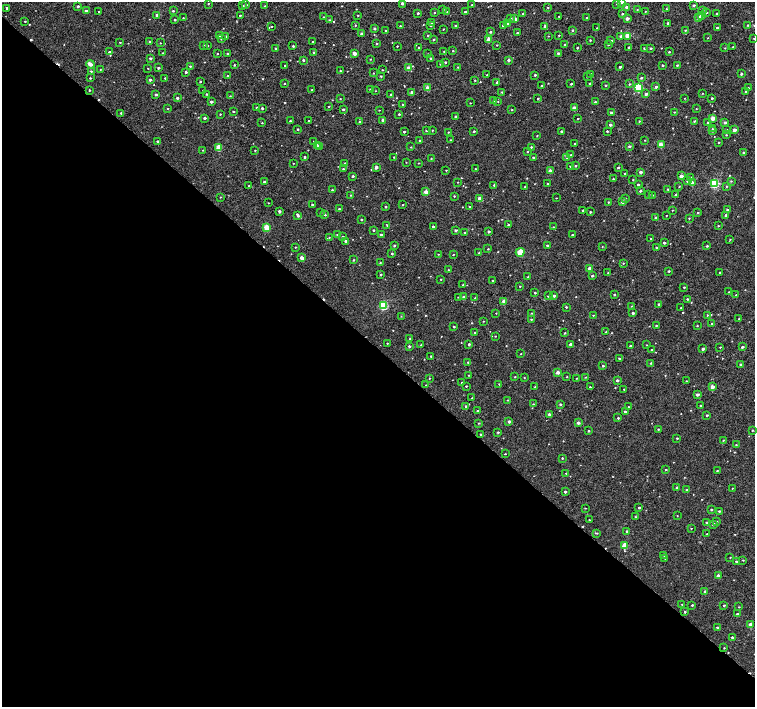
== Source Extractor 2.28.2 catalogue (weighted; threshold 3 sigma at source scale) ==
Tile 14 of 4 x 4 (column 2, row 4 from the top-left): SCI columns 1539-3043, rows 255-1663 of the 6054 x 6051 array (HDU 1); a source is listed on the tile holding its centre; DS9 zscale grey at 2 x 2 block average (1 PNG px = mean of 2 x 2 image px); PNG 757 x 709 px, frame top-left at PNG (2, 2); each listed source drawn as its Kron ellipse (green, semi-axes under 4 px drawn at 4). Shown black and unused: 51% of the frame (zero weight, under 2 of 3 exposures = <1% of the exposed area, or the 3 px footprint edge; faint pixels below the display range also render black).
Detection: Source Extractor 2.28.2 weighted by HDU 2 'WHT'; one run over the whole footprint, this tile lists its part. Background 0.00541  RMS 0.0055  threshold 0.0246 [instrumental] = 3 sigma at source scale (4.5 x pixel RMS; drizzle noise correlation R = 1.50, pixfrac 1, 0.0396/0.0396 arcsec/px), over >= 5 px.
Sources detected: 557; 7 cosmic-ray / hot-pixel residue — neither listed nor drawn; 1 coinciding with a brighter row at this scale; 1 inside a brighter listed object's ellipse — not listed separately; of the other 548, all 500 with FLUX_AUTO >= 0.521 (the completeness limit of this list) listed and drawn (48 fainter detections not listed), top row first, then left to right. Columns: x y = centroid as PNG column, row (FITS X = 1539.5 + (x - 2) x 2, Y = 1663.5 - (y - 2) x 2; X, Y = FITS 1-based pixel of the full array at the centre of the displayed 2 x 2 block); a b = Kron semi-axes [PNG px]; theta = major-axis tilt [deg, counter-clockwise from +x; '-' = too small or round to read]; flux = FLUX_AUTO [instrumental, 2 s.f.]
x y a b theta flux
621 2 3 3 - 2.4
402 3 2 2 - 3.3
617 3 3 2 - 1.1
208 4 2 2 - 0.88
242 5 2 2 - 1.1
246 5 2 2 - 2.5
472 5 2 2 - 1.6
694 5 3 3 - 1.8
78 6 2 2 - 2.3
265 6 2 2 - 0.77
627 7 2 2 - 8.8
7 8 2 2 - 3.4
548 8 3 2 - 0.79
443 9 2 2 - 1.4
666 9 2 2 - 1
637 10 3 2 - 0.79
703 10 3 2 - 0.93
86 11 3 2 - 4.2
173 11 2 2 - 1.5
645 11 2 2 - 0.66
99 12 2 2 - 1.3
447 12 2 2 - 0.74
465 12 2 2 - 1.4
706 12 2 2 - 1.9
418 13 2 2 - 2.3
434 13 2 2 - 1.3
717 13 2 2 - 0.84
523 14 2 2 - 1.2
622 14 2 2 - 1.6
157 15 2 2 - 4.9
240 15 2 2 - 1.2
358 15 2 2 - 0.83
701 15 3 2 - 3.2
559 16 2 2 - 1.1
323 17 2 2 - 0.73
586 17 2 2 - 0.71
699 17 3 2 - 3.7
183 18 2 2 - 0.88
510 18 3 3 - 0.95
514 19 2 2 - 9.7
627 19 2 2 - 6.2
175 20 2 2 - 1.3
329 20 2 2 - 1.1
25 21 2 2 - 0.84
431 23 3 2 - 0.85
668 23 2 2 - 1.5
507 24 3 2 - 1.2
355 25 2 2 - 0.92
431 25 2 2 - 2
747 25 2 2 - 1.1
400 26 2 2 - 0.97
455 26 2 2 - 1.1
503 26 2 2 - 2.3
545 26 2 2 - 3.2
271 27 2 2 - 0.91
597 28 2 2 - 0.53
717 28 2 2 - 1.6
374 29 2 2 - 2.1
443 29 2 2 - 0.73
572 30 2 2 - 1.4
685 30 2 2 - 1
386 31 2 2 - 1.7
490 32 2 2 - 1.5
517 33 2 2 - 1.3
361 34 3 3 - 2.1
220 35 2 2 - 1.4
559 35 2 2 - 0.74
226 36 2 2 - 1.2
428 36 2 2 - 1
548 36 2 2 - 0.56
621 36 2 2 - 4.6
628 36 3 2 - 26
708 38 2 2 - 0.52
754 38 2 2 - 0.57
221 39 2 2 - 1
433 39 2 2 - 1.3
489 40 2 2 - 18
590 40 2 2 - 1.2
611 41 2 2 - 2.1
120 42 2 2 - 0.78
150 42 3 2 - 2.1
313 42 2 2 - 1.1
160 43 2 2 - 0.61
376 43 2 2 - 1.4
565 44 2 2 - 0.92
203 45 2 2 - 1.8
497 45 2 2 - 0.73
608 45 2 2 - 1.4
207 46 2 2 - 1.2
293 46 2 2 - 1.4
397 46 2 2 - 0.89
629 47 2 2 - 1.5
733 47 2 2 - 1.3
276 48 2 2 - 1.5
418 48 2 2 - 0.64
577 48 2 2 - 1.4
644 48 2 2 - 1.5
651 48 3 2 - 1.1
725 48 3 2 - 0.71
444 51 2 2 - 0.97
453 51 2 2 - 0.92
109 52 2 2 - 1.5
314 52 2 2 - 2.7
669 52 2 2 - 0.95
162 53 2 2 - 0.85
228 53 2 2 - 2.4
354 53 3 2 - 7.8
558 53 2 2 - 1.7
217 54 2 2 - 0.84
428 54 2 2 - 0.8
150 58 2 2 - 2.3
431 58 2 2 - 0.93
370 59 2 2 - 0.7
303 60 2 2 - 2
508 60 2 2 - 3.1
445 62 2 2 - 1.5
90 64 4 2 - 9.2
440 64 2 2 - 0.61
234 65 2 2 - 1.1
285 65 2 2 - 0.76
662 65 2 2 - 2.4
677 65 2 2 - 1.4
190 66 2 2 - 1.2
458 67 2 2 - 0.98
620 67 2 2 - 2.7
148 68 2 2 - 0.59
158 68 2 2 - 1.8
409 68 2 2 - 11
100 69 2 2 - 0.57
382 70 2 2 - 0.68
91 71 2 2 - 1.5
340 71 2 2 - 0.81
186 72 2 2 - 2.2
373 73 2 2 - 0.79
591 74 2 2 - 1.4
741 74 2 2 - 2.2
487 75 2 2 - 0.7
535 75 2 2 - 1.9
228 76 2 2 - 0.91
381 76 2 2 - 1.3
587 77 2 2 - 0.56
90 78 2 2 - 1
165 78 2 2 - 1.6
641 78 3 3 - 1.8
150 80 2 2 - 3.2
475 80 2 2 - 0.98
200 81 2 2 - 1.4
497 82 3 2 - 1.9
590 83 2 2 - 1.5
284 84 2 2 - 0.99
571 84 2 2 - 1.4
629 84 3 2 - 1.2
605 85 2 2 - 1.3
542 86 3 2 - 1.3
656 87 3 3 - 2.2
428 88 2 2 - 8.8
638 88 3 3 - 76
748 88 2 2 - 0.89
370 89 2 2 - 1.1
89 90 2 2 - 1.3
312 90 2 2 - 1.1
203 91 2 2 - 0.57
375 91 2 2 - 0.7
746 91 2 2 - 1.8
412 92 2 2 - 5
502 92 2 2 - 0.91
702 93 2 2 - 0.58
206 94 2 2 - 1.1
646 94 2 2 - 3.7
156 95 2 2 - 2.2
391 95 2 2 - 1.6
230 96 2 2 - 0.92
177 98 2 2 - 3.2
538 98 2 2 - 1.2
685 98 2 2 - 0.55
712 98 2 2 - 1.6
340 99 2 2 - 0.73
494 101 2 2 - 1.5
211 102 2 2 - 3.4
498 102 2 2 - 0.57
595 102 2 2 - 1.9
470 103 2 2 - 0.59
403 104 2 2 - 0.84
329 106 2 2 - 1
168 108 3 2 - 0.92
257 108 2 2 - 2.2
262 108 2 2 - 1.8
574 108 2 2 - 10
343 109 2 2 - 2.3
696 109 2 2 - 0.61
379 110 2 2 - 0.58
512 110 2 2 - 0.73
233 112 2 2 - 1.6
674 112 2 2 - 0.79
121 113 2 2 - 1.6
611 113 2 2 - 1.9
220 114 2 2 - 0.81
399 114 2 2 - 1.5
455 116 2 2 - 1.6
204 118 2 2 - 2.4
712 118 2 2 - 14
578 119 2 2 - 0.92
383 120 2 2 - 2.5
290 121 2 2 - 1.3
309 121 2 2 - 1.1
639 121 2 2 - 0.87
694 121 2 2 - 1.3
359 122 2 2 - 0.78
725 122 2 2 - 3.5
262 123 2 2 - 0.81
708 123 3 2 - 2.6
610 125 2 2 - 3.1
298 129 2 2 - 1
712 129 3 2 - 0.94
432 130 2 2 - 0.7
726 130 2 2 - 0.57
734 130 2 2 - 7
426 131 2 2 - 1.2
474 131 2 2 - 1.7
561 131 2 2 - 1.8
607 131 2 2 - 1.8
713 131 2 2 - 0.97
404 132 2 2 - 1.9
448 132 2 2 - 0.73
726 135 2 2 - 0.83
537 136 2 2 - 0.6
420 140 2 2 - 1.7
450 140 2 2 - 0.66
645 140 2 2 - 0.66
157 141 2 2 - 1.4
314 141 2 2 - 0.52
719 142 2 2 - 0.82
575 144 2 2 - 1.4
317 145 2 2 - 3.3
661 145 3 2 - 18
319 146 2 2 - 1.4
629 146 3 2 - 2.4
219 147 3 3 - 27
411 147 3 2 - 0.7
531 147 2 2 - 1.2
203 150 2 2 - 0.64
255 150 2 2 - 0.68
527 152 2 2 - 0.65
743 153 2 2 - 1.7
571 155 2 2 - 0.87
304 157 2 2 - 1.6
394 157 2 2 - 0.9
533 157 2 2 - 1.2
431 158 2 2 - 0.77
567 158 2 2 - 1
406 162 2 2 - 0.52
293 163 2 2 - 0.62
345 163 2 2 - 1.7
418 163 2 2 - 0.57
570 166 2 2 - 1.4
575 166 2 2 - 1.4
376 167 2 2 - 4
618 167 2 2 - 1.5
343 169 2 2 - 1
475 169 2 2 - 0.64
446 170 2 2 - 0.71
550 171 2 2 - 8
640 172 2 2 - 4.5
625 174 2 2 - 1.6
353 176 2 2 - 2.3
681 176 2 2 - 5.8
691 177 3 2 - 0.76
613 179 2 2 - 1.2
633 180 2 2 - 0.53
687 181 3 3 - 2.3
731 181 3 3 - 1
264 182 2 2 - 1.7
458 182 2 2 - 0.56
692 183 2 2 - 11
714 183 3 3 - 110
547 184 2 2 - 0.97
638 184 2 2 - 2.4
494 185 2 2 - 1.5
249 186 2 2 - 0.99
525 186 2 2 - 0.78
679 186 3 2 - 0.81
726 186 3 2 - 0.82
668 189 2 2 - 1.1
332 190 2 2 - 0.99
640 191 3 2 - 1.8
426 192 2 2 - 14
350 195 2 2 - 0.63
649 195 2 2 - 0.99
652 195 2 2 - 0.94
676 195 2 2 - 2.1
454 196 2 2 - 0.92
220 197 2 2 - 0.69
479 198 2 2 - 7
556 198 2 2 - 0.53
625 199 2 2 - 0.89
608 202 2 2 - 1
622 202 2 2 - 6.8
268 203 2 2 - 0.53
312 205 2 2 - 1.4
403 205 2 2 - 0.73
386 207 2 2 - 1.4
469 207 2 2 - 0.93
339 209 2 2 - 1.1
583 210 2 2 - 1.4
672 210 2 2 - 0.68
727 210 3 2 - 1.2
279 211 2 2 - 2.8
590 212 2 2 - 1.2
320 213 2 2 - 0.77
697 213 3 2 - 0.97
325 215 2 2 - 1.1
666 215 2 2 - 0.66
726 215 2 2 - 2.7
298 216 3 2 - 2.1
656 218 2 2 - 2.7
689 218 2 2 - 0.65
361 219 2 2 - 1.5
387 225 4 2 - 1.2
508 225 2 2 - 1.2
718 226 2 2 - 0.8
433 227 2 2 - 2.1
553 227 2 2 - 0.77
267 228 3 3 - 27
373 230 2 2 - 1.6
456 230 3 2 - 1.7
465 232 2 2 - 0.72
489 232 2 2 - 2.3
381 234 2 2 - 1.6
337 235 2 2 - 0.75
572 235 2 2 - 0.64
343 236 2 2 - 0.96
329 237 3 2 - 1.1
650 239 2 2 - 1.1
730 239 3 2 - 0.7
346 241 2 2 - 3.1
664 243 2 2 - 2.3
547 245 2 2 - 2.2
394 246 2 2 - 1.4
707 246 2 2 - 1.3
295 247 2 2 - 0.78
602 247 3 2 - 0.59
656 247 3 2 - 1.5
488 249 2 2 - 0.84
520 252 4 3 - 31
479 253 2 2 - 1
392 254 2 2 - 2.1
438 254 2 2 - 0.57
453 254 2 2 - 0.78
302 258 2 2 - 11
353 260 2 2 - 1.2
380 263 2 2 - 0.62
623 263 2 2 - 0.74
589 268 2 2 - 6.9
448 270 2 2 - 0.94
669 271 2 2 - 1.4
608 273 2 2 - 0.62
720 273 2 2 - 1.2
381 274 2 2 - 1.3
592 276 2 2 - 1.9
528 277 2 2 - 0.88
441 279 2 2 - 0.77
492 280 2 2 - 0.78
463 285 2 2 - 1.2
520 286 2 2 - 0.65
684 287 2 2 - 1.1
729 292 2 2 - 0.72
535 293 2 2 - 1.2
614 294 2 2 - 1.3
736 295 2 2 - 0.72
548 296 2 2 - 1.4
554 296 3 2 - 2.5
458 297 2 2 - 0.58
464 297 2 2 - 2.9
475 298 3 2 - 0.62
687 299 2 2 - 1.3
504 301 2 2 - 11
659 304 2 2 - 1.4
383 306 3 3 - 77
631 306 2 2 - 0.7
566 307 2 2 - 1.3
681 308 2 2 - 0.77
496 313 2 2 - 0.56
532 313 2 2 - 0.91
633 313 2 2 - 2.3
593 315 2 2 - 0.7
707 315 3 2 - 1
401 316 3 2 - 0.57
531 319 2 2 - 0.88
739 319 2 2 - 1.4
483 321 2 2 - 0.64
712 324 2 2 - 1.3
656 325 2 2 - 1.1
697 326 2 2 - 0.92
454 327 2 2 - 1.2
606 332 2 2 - 1.5
474 333 2 2 - 0.62
565 333 2 2 - 0.98
495 336 2 2 - 0.56
410 339 2 2 - 0.92
387 343 2 2 - 0.91
469 344 2 2 - 2.3
570 344 2 2 - 2.8
421 345 2 2 - 0.6
647 345 2 2 - 0.54
409 346 2 2 - 2.3
630 346 3 2 - 1.1
720 347 2 2 - 0.77
742 347 2 2 - 3
703 349 2 2 - 3.8
651 350 2 2 - 1.3
521 354 2 2 - 0.58
431 356 2 2 - 1.1
619 358 2 2 - 1.2
468 362 2 2 - 0.98
651 363 2 2 - 1.2
740 364 2 2 - 1.8
603 366 2 2 - 1.5
558 372 3 2 - 5.9
469 375 2 2 - 0.66
515 377 2 2 - 0.7
567 377 2 2 - 0.69
585 377 2 2 - 0.81
429 378 2 2 - 0.97
524 378 2 2 - 0.62
576 378 2 2 - 0.58
617 380 2 2 - 2.1
686 381 2 2 - 0.82
462 382 2 2 - 0.81
499 384 2 2 - 0.64
426 385 2 2 - 0.61
466 386 2 2 - 1.1
535 387 2 2 - 1.2
590 387 2 2 - 1.2
712 387 2 2 - 11
624 389 2 2 - 0.73
697 394 2 2 - 4.1
472 398 2 2 - 0.83
508 400 3 2 - 0.68
533 404 2 2 - 0.8
560 404 2 2 - 1.7
466 406 3 2 - 1.7
700 406 3 2 - 1.1
629 407 3 2 - 1.4
478 411 2 2 - 1.2
625 412 3 2 - 2.7
549 414 2 2 - 3
707 415 2 2 - 1.6
618 418 2 2 - 1.3
509 421 2 2 - 3.7
479 423 3 2 - 0.94
578 423 2 2 - 4.5
658 429 2 2 - 0.77
752 430 2 2 - 1
589 431 2 2 - 1.2
498 432 2 2 - 1.4
480 434 2 2 - 1.1
677 438 2 2 - 1.2
723 440 2 2 - 0.66
736 445 2 2 - 0.75
505 454 2 2 - 0.61
562 458 2 2 - 1.4
666 469 3 2 - 0.88
717 471 2 2 - 0.78
566 473 2 2 - 0.65
677 487 3 2 - 1.3
732 488 2 2 - 0.59
687 490 3 2 - 2
565 492 2 2 - 2
585 508 2 2 - 0.58
639 508 2 2 - 1.5
711 510 2 2 - 1.1
719 511 2 2 - 1.2
677 516 2 2 - 0.54
635 517 2 2 - 0.81
589 520 2 2 - 0.87
706 522 3 2 - 1.2
717 522 2 2 - 1.1
713 524 3 2 - 4.4
691 528 2 2 - 0.55
627 531 2 2 - 1.4
596 533 4 2 - 0.94
707 534 2 2 - 0.73
625 545 3 3 - 21
664 555 2 2 - 0.81
730 557 2 2 - 0.63
665 558 2 2 - 0.68
743 560 2 2 - 0.94
736 561 2 2 - 1.8
718 576 2 2 - 6.8
705 591 2 2 - 2.7
682 604 2 2 - 0.62
692 605 2 2 - 1.3
724 605 2 2 - 1.4
739 607 2 2 - 0.6
685 612 3 2 - 1.3
737 614 3 3 - 1.5
750 624 3 2 - 7.4
717 627 2 2 - 1.3
732 637 2 2 - 1.7
724 648 2 2 - 0.6
Isophote crosses this tile's border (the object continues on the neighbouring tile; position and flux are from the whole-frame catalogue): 2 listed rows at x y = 621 2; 754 38